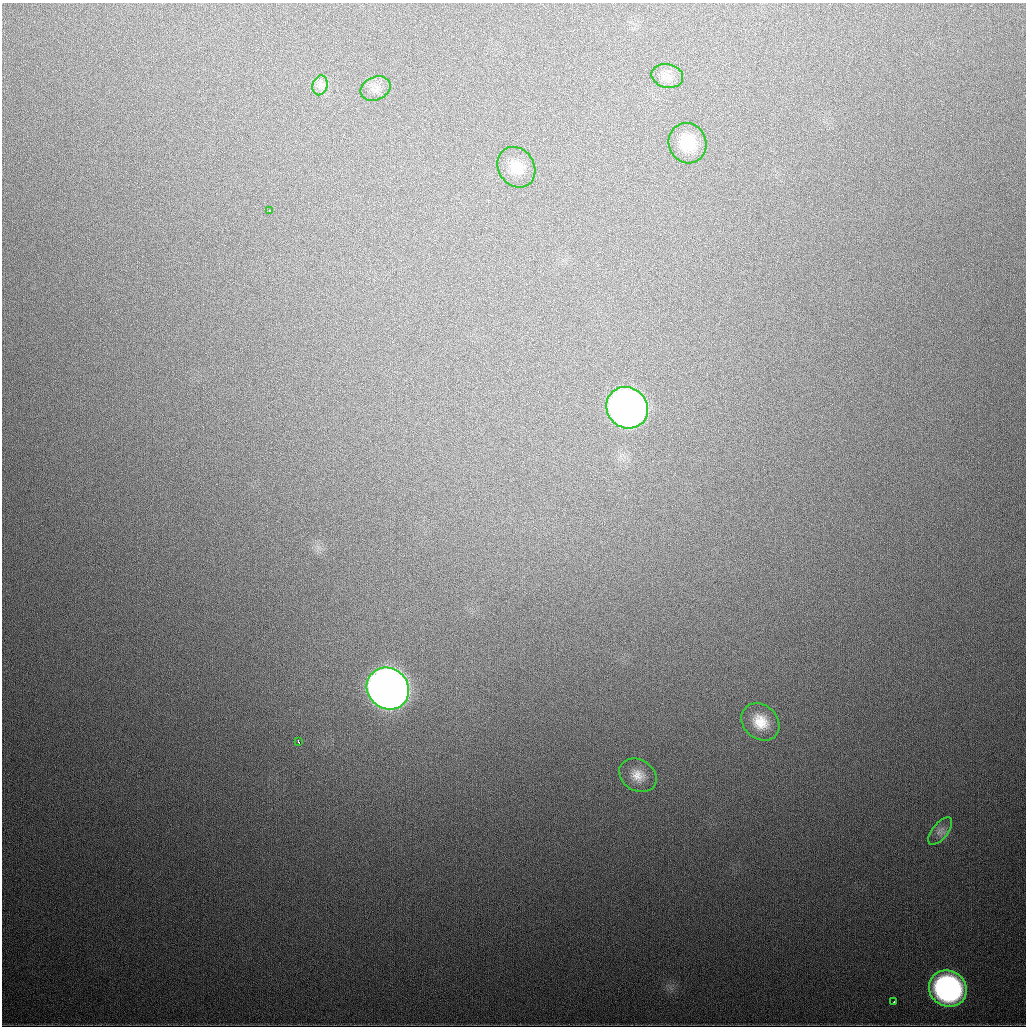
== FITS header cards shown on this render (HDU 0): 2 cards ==
NAXIS1  =                 1024
NAXIS2  =                 1024

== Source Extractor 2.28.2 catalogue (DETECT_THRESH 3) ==
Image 1024 x 1024 px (HDU 0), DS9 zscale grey, 1 PNG px = 1 image px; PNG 1028 x 1028 px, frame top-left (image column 1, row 1024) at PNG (2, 3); each listed source drawn as its Kron ellipse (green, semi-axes under 4 px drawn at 4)
Background 586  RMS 19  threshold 56.7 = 3 sigma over >= 5 px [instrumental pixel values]
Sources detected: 14; all 14 listed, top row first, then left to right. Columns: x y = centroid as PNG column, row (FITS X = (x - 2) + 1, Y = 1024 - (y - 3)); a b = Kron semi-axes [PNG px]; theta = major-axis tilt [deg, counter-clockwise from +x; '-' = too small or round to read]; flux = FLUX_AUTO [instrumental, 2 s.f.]
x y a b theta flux
667 76 16 12 -13 1.3e+04
320 85 10 7 74 7.2e+03
375 89 15 11 23 1.1e+04
688 143 20 19 - 4.0e+04
516 167 21 18 -56 2.5e+04
270 210 3 2 - 3.3e+03
627 408 21 20 - 1.0e+06
388 689 22 20 -39 2.3e+06
760 722 20 17 -43 3.1e+04
298 741 3 2 - 2.5e+03
638 775 20 15 -33 2.0e+04
940 831 16 8 51 8.2e+03
948 989 19 17 -30 3.9e+05
894 1002 3 2 - 9.7e+03